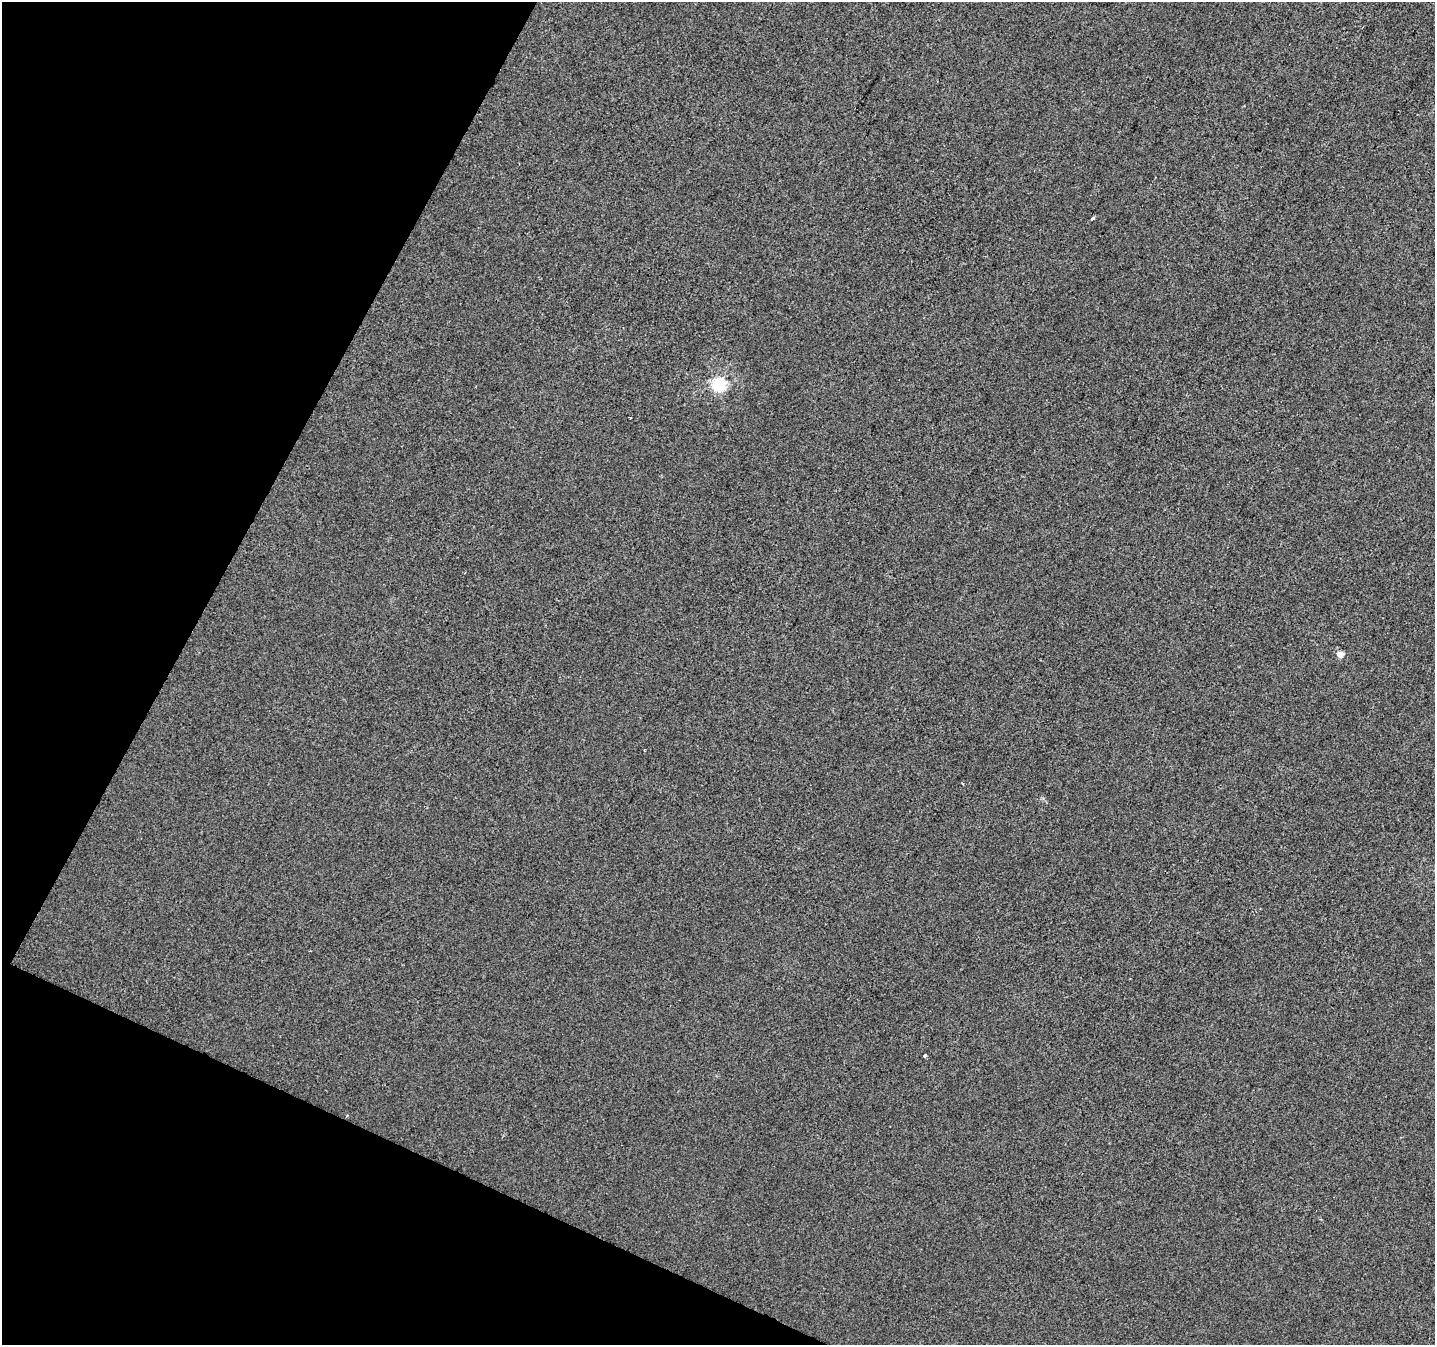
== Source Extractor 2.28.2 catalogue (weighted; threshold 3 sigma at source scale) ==
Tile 9 of 4 x 4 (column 1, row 3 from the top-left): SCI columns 7-1439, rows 1611-2953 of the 5737 x 5840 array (HDU 1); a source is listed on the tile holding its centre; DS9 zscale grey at full resolution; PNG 1437 x 1347 px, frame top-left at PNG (2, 2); no overlay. Shown black and unused: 22% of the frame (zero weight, under 2 of 3 exposures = <1% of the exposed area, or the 3 px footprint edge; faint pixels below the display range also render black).
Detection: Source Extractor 2.28.2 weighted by HDU 2 'WHT'; one run over the whole footprint, this tile lists its part. Background 2.04e-04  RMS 0.0056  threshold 0.0252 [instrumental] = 3 sigma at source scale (4.5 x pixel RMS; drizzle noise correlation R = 1.50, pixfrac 1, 0.0396/0.0396 arcsec/px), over >= 5 px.
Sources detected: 6; all 6 listed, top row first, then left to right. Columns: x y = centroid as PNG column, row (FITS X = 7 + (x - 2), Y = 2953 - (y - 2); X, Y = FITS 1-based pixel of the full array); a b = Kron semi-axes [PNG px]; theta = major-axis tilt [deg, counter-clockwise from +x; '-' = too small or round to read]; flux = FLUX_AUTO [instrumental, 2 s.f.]
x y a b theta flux
1092 218 5 3 - 1.1
719 385 6 6 - 93
630 418 3 2 - 0.81
1340 654 6 5 - 5.5
644 750 3 2 - 0.65
925 1056 4 3 - 2.1